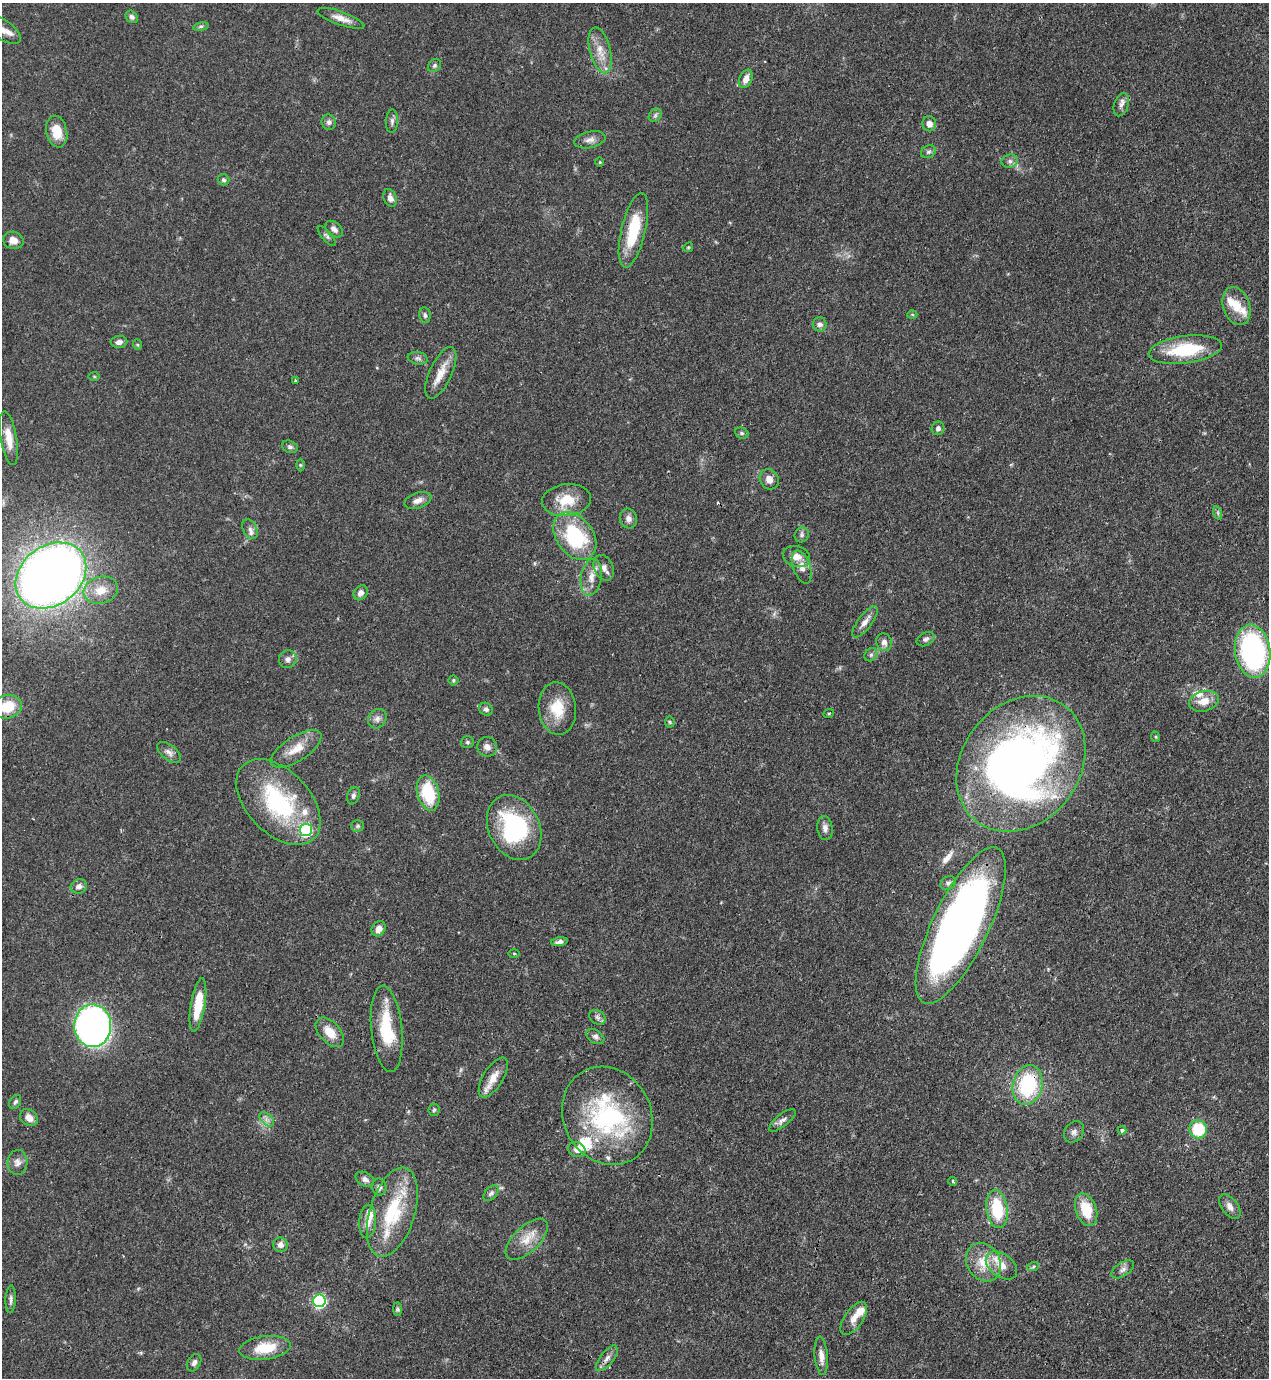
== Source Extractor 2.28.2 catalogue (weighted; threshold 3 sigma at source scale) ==
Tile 6 of 4 x 4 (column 2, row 2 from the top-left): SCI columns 1492-2758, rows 2791-4166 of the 5645 x 5583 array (HDU 1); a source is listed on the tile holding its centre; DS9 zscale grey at full resolution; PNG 1271 x 1380 px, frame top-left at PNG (2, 3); each listed source drawn as its Kron ellipse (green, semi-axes under 4 px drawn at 4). Shown black and unused: <1% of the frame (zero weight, under 3 of 4 exposures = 7% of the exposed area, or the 3 px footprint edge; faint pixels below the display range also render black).
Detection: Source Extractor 2.28.2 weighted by HDU 2 'WHT'; one run over the whole footprint, this tile lists its part. Background 0.0728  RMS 0.0036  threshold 0.0162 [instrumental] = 3 sigma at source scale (4.5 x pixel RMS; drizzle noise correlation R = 1.50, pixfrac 1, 0.05/0.05 arcsec/px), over >= 5 px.
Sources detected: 142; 1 too faint to see at this stretch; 1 cosmic-ray / hot-pixel residue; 1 long thin detection or spike segment (spike, bleed or trail) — neither listed nor drawn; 9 inside a brighter listed object's ellipse — not listed separately; the other 130 listed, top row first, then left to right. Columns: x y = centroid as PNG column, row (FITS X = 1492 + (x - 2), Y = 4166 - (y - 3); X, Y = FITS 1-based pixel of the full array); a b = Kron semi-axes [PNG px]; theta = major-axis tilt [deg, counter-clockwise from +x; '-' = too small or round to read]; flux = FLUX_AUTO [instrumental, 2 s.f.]
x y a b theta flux
132 17 7 5 -47 1.1
341 18 25 6 -19 3.4
201 27 8 4 9 0.7
2 30 21 9 -34 4.2
600 50 23 10 -76 5.6
434 65 7 6 - 0.92
746 79 9 6 67 2.8
1121 105 12 7 72 1.7
655 115 7 6 - 0.92
392 121 12 6 86 1.3
329 122 8 7 - 1.2
929 124 8 7 - 2.1
57 132 16 10 -79 6.9
590 140 16 8 12 2.2
928 152 7 6 - 0.89
1010 161 8 6 14 1.3
600 162 4 3 - 0.3
223 180 6 5 - 0.73
390 198 9 6 -68 2
334 229 10 7 -41 1.7
633 230 38 12 77 16
327 236 12 4 -49 0.95
13 240 10 8 -14 2.7
688 247 5 4 - 0.44
1236 306 19 13 -71 6.2
912 314 5 3 - 0.4
425 315 8 5 -79 0.94
820 324 7 7 - 1.6
119 342 8 6 3 1.6
138 345 5 3 - 0.36
1185 350 37 13 8 20
418 358 10 6 -10 1.2
441 373 28 11 65 5.8
94 377 6 4 -2 0.44
296 381 3 3 - 0.51
938 428 7 6 - 1.2
742 433 7 5 -21 0.64
9 438 27 8 -80 5.5
290 447 8 6 -19 0.9
300 465 6 4 -90 0.48
769 479 10 9 - 2.4
418 500 14 7 19 2.3
566 500 24 16 7 9.2
1218 513 7 4 -72 0.62
628 519 10 8 -73 2
250 529 11 7 -65 1.7
802 535 7 7 - 0.95
575 536 26 18 -55 30
797 557 14 10 -16 3.4
802 567 17 8 -71 2.9
604 568 13 9 -65 2.5
51 575 38 29 37 400
591 577 18 10 80 4.4
101 590 17 13 17 6
360 593 8 6 55 1.9
865 622 19 7 53 2.8
926 639 9 6 27 1.1
884 642 9 7 -65 2.2
1253 651 27 17 -82 67
871 655 7 6 - 0.8
288 659 9 9 - 1.7
454 680 5 5 - 0.54
1204 701 15 10 15 5
7 707 15 11 15 10
486 709 7 6 - 0.98
557 709 26 18 -84 10
829 713 5 3 - 0.35
377 719 10 8 53 1.8
670 722 5 5 - 0.52
1156 737 5 3 - 0.37
467 742 7 5 -1 0.72
487 747 10 9 - 2.2
296 749 29 12 33 6.5
169 752 14 7 -39 1.9
1021 764 73 59 53 230
428 793 18 11 -75 17
353 796 9 6 74 1.1
278 802 51 31 -46 42
358 826 6 5 - 0.7
514 827 34 25 -64 39
825 828 12 7 -82 1.8
306 830 6 6 - 49
948 883 8 6 31 1.1
79 886 8 7 - 1.7
961 925 85 28 64 290
379 929 8 6 59 2.7
559 942 8 4 8 1.3
514 953 5 3 - 0.36
198 1005 27 7 80 10
597 1017 9 6 -33 1.1
93 1026 21 18 -86 160
387 1029 43 15 -84 18
330 1032 17 10 -48 5.6
595 1036 10 6 -32 1.2
493 1078 22 10 59 5.2
1028 1085 20 15 78 29
15 1102 7 5 61 0.84
434 1110 6 5 - 0.7
607 1116 50 44 -62 53
29 1118 9 7 -35 2.7
267 1119 8 5 -45 1.2
782 1120 16 6 38 1.7
1198 1129 9 8 - 14
1122 1130 4 4 - 1.3
1074 1132 11 9 55 1.8
577 1150 9 7 -22 2.3
17 1162 12 10 86 2.2
365 1179 10 6 -29 1.6
953 1181 4 3 - 0.5
379 1187 8 7 - 1.2
491 1193 9 6 49 1.1
1230 1207 14 8 -53 2.4
997 1209 19 10 -82 16
1086 1210 17 10 -71 10
392 1212 46 22 73 24
368 1221 16 8 86 3.4
527 1239 26 13 43 6.4
280 1245 7 7 - 2.3
983 1262 20 16 -59 8.5
1001 1266 18 11 -37 5.2
1033 1267 6 4 20 0.56
1123 1269 12 7 33 1.6
11 1299 14 5 87 1.2
319 1301 6 6 - 60
397 1309 7 4 -89 0.68
854 1318 19 9 55 3.7
265 1348 26 11 8 10
821 1356 19 6 -85 2.9
607 1358 15 6 52 2
194 1363 9 6 59 1.3
Overlapping masked pixels (flux is a lower limit): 3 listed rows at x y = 1021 764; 961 925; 1028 1085
Isophote crosses this tile's border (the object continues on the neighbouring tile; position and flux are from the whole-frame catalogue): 2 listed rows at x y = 2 30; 7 707